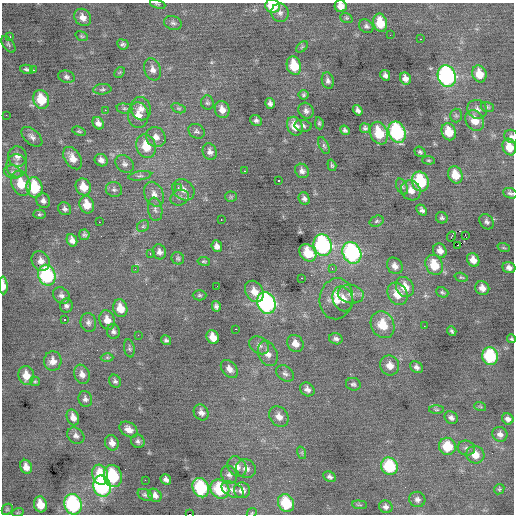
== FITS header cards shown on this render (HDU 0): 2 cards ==
NAXIS1  =                  512 / Axis length
NAXIS2  =                  512 / Axis length

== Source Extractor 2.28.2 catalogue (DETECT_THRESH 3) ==
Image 512 x 512 px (HDU 0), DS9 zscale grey, 1 PNG px = 1 image px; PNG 516 x 516 px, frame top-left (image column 1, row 512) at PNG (2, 3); each listed source drawn as its Kron ellipse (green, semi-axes under 4 px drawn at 4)
Background -0.0275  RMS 1.1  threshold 3.23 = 3 sigma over >= 5 px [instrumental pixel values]
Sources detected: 220; all 220 listed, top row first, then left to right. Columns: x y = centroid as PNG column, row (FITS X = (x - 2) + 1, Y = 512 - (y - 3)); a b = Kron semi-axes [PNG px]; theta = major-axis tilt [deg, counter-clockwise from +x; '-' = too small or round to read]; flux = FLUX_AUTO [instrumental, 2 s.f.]
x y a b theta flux
158 4 8 3 -21 86
273 6 7 6 - 2100
341 6 6 6 - 580
280 13 9 8 - 340
83 17 9 8 - 480
346 18 6 4 -20 97
173 23 9 6 -18 220
380 23 9 7 -77 1600
366 26 8 6 -38 180
390 35 2 2 - 41
10 36 3 2 - 150
82 36 6 4 -21 97
420 39 2 2 - 42
8 44 9 5 -53 150
123 44 6 5 - 140
302 47 7 4 45 110
294 66 9 7 -73 2000
27 69 7 4 -13 150
153 69 11 8 -72 400
33 70 2 2 - 60
120 72 6 4 44 100
479 74 8 7 - 1100
385 75 5 4 - 260
447 76 11 9 -71 14000
66 77 8 6 -16 200
405 78 6 5 - 440
328 81 8 6 -75 230
102 89 9 5 5 170
304 95 5 5 - 130
41 99 9 8 - 1800
207 103 7 6 - 150
270 103 5 4 - 230
487 107 7 5 -18 120
124 108 8 5 -6 160
179 108 7 4 -18 130
141 109 12 10 -70 530
477 109 10 9 - 390
105 110 2 2 - 190
222 110 9 7 -72 570
358 110 6 4 -55 230
306 111 8 7 - 280
6 115 2 2 - 38
138 115 13 10 -87 740
456 115 7 6 - 140
256 120 6 5 - 190
475 121 11 9 -57 970
98 123 6 5 - 320
319 123 6 4 -82 110
295 126 9 7 -66 930
303 126 8 5 -10 180
365 128 5 4 - 160
345 130 5 4 - 160
79 131 7 4 -20 100
197 131 8 7 - 190
397 132 11 8 -68 7500
449 132 9 7 -66 1300
379 133 11 8 -68 2000
511 136 7 6 - 200
32 137 12 7 -41 320
156 137 10 9 - 500
146 146 12 9 -72 1600
324 146 9 5 -63 160
509 147 8 6 -71 1100
210 152 8 7 - 300
420 152 6 4 -39 150
17 156 10 9 - 430
72 158 12 8 -56 730
101 160 7 6 - 290
428 160 6 4 -6 94
125 164 10 7 -41 260
332 165 6 3 -72 110
17 166 11 10 - 540
244 171 3 2 - 250
302 171 7 6 - 280
13 172 9 6 -15 260
455 175 9 7 -66 1200
140 176 11 4 9 190
279 181 3 2 - 180
420 181 10 8 -71 4000
21 183 13 9 -72 1500
402 186 8 5 -62 180
34 187 10 8 -78 2900
83 187 9 7 -61 950
178 188 3 3 - 150
114 189 8 7 - 200
183 190 12 9 -40 560
411 190 10 9 - 640
510 193 7 5 -22 170
154 194 13 9 -64 540
231 197 5 5 - 86
180 198 9 7 23 280
304 199 6 5 - 190
43 201 7 7 - 290
87 205 9 7 -73 1000
65 209 7 6 - 200
155 209 12 7 -81 310
422 210 6 4 -49 200
39 214 6 4 2 100
442 218 6 5 - 140
221 220 3 2 - 150
377 221 7 5 18 150
99 222 2 2 - 190
487 222 8 6 -52 200
143 226 6 5 - 130
84 235 5 5 - 140
465 235 3 2 - 140
451 236 5 2 - 110
72 240 6 5 - 350
323 245 11 9 -72 11000
458 245 2 2 - 680
217 246 6 5 - 320
504 248 6 4 -18 100
440 251 7 6 - 430
159 252 7 6 - 310
308 253 9 7 -48 1600
352 253 11 9 -65 10000
150 254 3 2 - 180
178 258 6 6 - 140
473 260 7 6 - 530
41 261 10 8 -59 460
204 261 6 4 -9 99
434 265 10 8 -64 1600
395 266 9 7 -54 420
509 268 6 5 - 310
135 269 3 2 - 180
332 269 3 2 - 110
47 275 10 8 -76 6400
461 277 7 4 -16 98
301 278 3 2 - 150
3 286 9 4 -86 590
217 286 2 2 - 64
405 287 10 8 -61 920
482 288 7 6 - 500
254 291 11 8 -59 760
442 292 6 5 - 130
351 294 13 9 -10 580
397 294 12 9 -60 1200
61 295 9 7 -41 270
199 295 7 5 0 120
336 299 20 16 82 1300
343 299 13 10 -68 740
266 303 11 9 -66 13000
66 306 7 6 - 220
216 306 5 4 - 190
120 308 9 7 -74 1000
64 319 2 2 - 67
107 320 10 7 -71 620
88 322 9 8 - 270
383 325 14 11 -64 1400
424 326 2 2 - 150
236 329 2 2 - 480
113 331 7 6 - 210
452 331 5 3 - 130
138 335 2 2 - 220
213 337 7 6 - 860
336 339 7 5 -18 210
512 339 4 3 - 95
166 340 5 4 - 150
295 344 9 7 -51 580
259 345 11 8 -34 320
129 348 9 5 -79 140
268 354 13 9 -66 530
490 356 9 8 - 4600
107 357 6 4 0 120
53 361 10 9 - 550
390 365 10 9 - 590
416 367 7 5 -39 250
229 369 10 7 -49 390
285 373 10 7 -38 250
82 374 10 7 -71 440
26 375 9 7 -78 830
35 381 5 4 - 96
115 381 7 5 -65 170
353 384 7 6 - 180
307 389 8 6 -37 290
85 399 8 7 - 250
480 406 6 3 -20 80
437 410 7 3 -1 96
201 412 8 7 - 330
279 416 11 9 -52 550
73 417 8 6 -69 540
451 418 7 6 - 240
508 419 6 5 - 280
129 429 10 7 -33 510
500 434 8 7 - 340
76 436 9 7 -39 310
138 441 7 6 - 200
112 443 8 6 -67 440
447 446 9 8 - 2100
466 448 9 7 -16 250
302 453 6 4 -72 99
475 455 9 8 - 810
389 466 9 8 - 3800
26 467 7 5 -66 500
237 467 11 8 -52 480
246 469 10 9 - 420
100 475 10 7 -72 1900
229 475 9 7 -66 270
113 476 11 9 -76 4300
330 477 7 5 -29 190
166 479 5 5 - 230
145 480 2 2 - 240
102 486 11 8 -71 11000
201 488 10 8 -64 4200
220 489 10 8 -47 3600
499 489 5 4 - 98
233 490 12 7 -27 350
242 490 8 8 - 430
145 495 8 5 -26 160
155 495 7 6 - 330
417 499 8 7 - 260
286 503 9 7 -60 3000
40 504 8 6 -74 1000
73 504 10 8 -71 8700
359 505 7 3 -5 76
386 507 7 6 - 240
7 509 6 5 - 110
18 512 6 3 19 79
252 513 5 4 - 84
189 514 3 2 - 800
At the frame edge (FLAGS 8, measured only in part): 11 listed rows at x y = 158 4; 273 6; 341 6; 511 136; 509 147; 510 193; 3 286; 512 339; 73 504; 252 513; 189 514